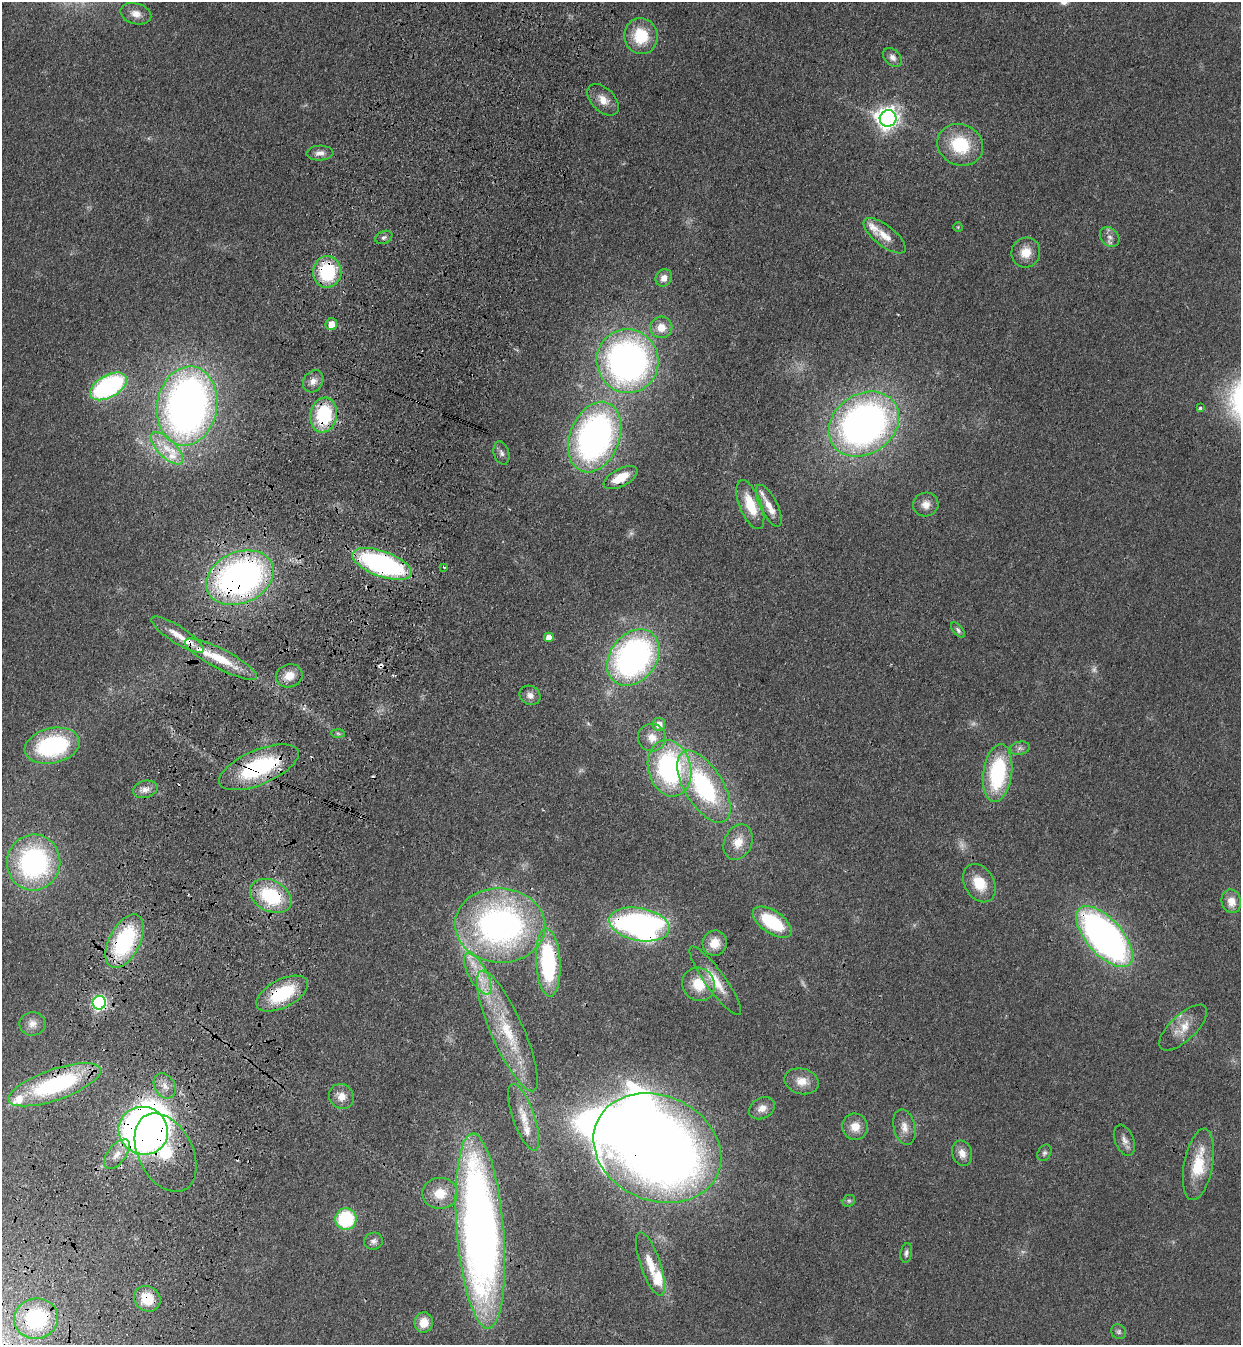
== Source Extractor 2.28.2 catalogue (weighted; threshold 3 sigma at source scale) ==
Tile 7 of 4 x 4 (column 3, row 2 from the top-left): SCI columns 2724-3962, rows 2730-4072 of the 5574 x 5458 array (HDU 1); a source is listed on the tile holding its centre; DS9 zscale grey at full resolution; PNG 1243 x 1347 px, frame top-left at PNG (2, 2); each listed source drawn as its Kron ellipse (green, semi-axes under 4 px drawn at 4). Shown black and unused: <1% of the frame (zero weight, under 3 of 4 exposures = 6% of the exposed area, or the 3 px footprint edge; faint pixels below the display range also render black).
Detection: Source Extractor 2.28.2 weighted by HDU 2 'WHT'; one run over the whole footprint, this tile lists its part. Background 0.0826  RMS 0.0066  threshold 0.0298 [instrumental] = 3 sigma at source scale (4.5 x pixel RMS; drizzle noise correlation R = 1.50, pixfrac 1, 0.05/0.05 arcsec/px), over >= 5 px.
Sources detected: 122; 6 too faint to see at this stretch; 4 inside a brighter object's white glare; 5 cosmic-ray / hot-pixel residue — neither listed nor drawn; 10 inside a brighter listed object's ellipse — not listed separately; the other 97 listed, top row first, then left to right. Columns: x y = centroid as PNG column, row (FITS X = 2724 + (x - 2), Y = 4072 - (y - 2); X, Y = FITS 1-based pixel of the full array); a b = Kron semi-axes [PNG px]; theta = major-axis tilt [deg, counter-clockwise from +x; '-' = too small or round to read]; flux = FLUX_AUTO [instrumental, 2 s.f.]
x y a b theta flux
136 14 16 10 -15 6.3
641 36 18 16 -81 26
893 57 11 7 -45 3.5
603 100 19 11 -45 8.2
888 118 8 8 - 440
960 145 23 20 -24 35
320 153 13 7 2 4
958 227 4 4 - 0.71
885 236 25 10 -38 9.4
384 237 9 6 25 2.1
1110 237 11 8 -49 3.7
1026 252 15 14 - 10
327 272 16 14 87 45
664 278 9 8 - 4.9
331 324 6 5 - 7.3
661 327 11 10 - 9.5
628 361 32 31 - 280
313 381 12 9 55 4.7
108 386 20 11 30 120
187 406 40 30 80 390
1200 408 3 3 - 0.79
324 415 17 13 79 50
864 424 38 30 35 340
595 437 36 24 69 260
167 448 21 9 -45 12
501 453 12 7 -72 2.7
620 478 18 9 27 17
926 504 12 12 - 5.9
750 505 26 11 -68 21
769 506 23 8 -63 8.4
382 564 31 12 -20 140
444 567 3 2 - 0.82
240 578 35 25 23 270
958 630 9 4 -50 1.7
177 635 30 8 -33 11
549 637 5 5 - 6.9
633 657 31 23 52 220
221 659 40 10 -28 24
289 676 13 11 20 8.3
530 695 11 9 -32 4
659 724 6 6 - 6.6
338 733 7 4 -2 1.2
652 738 14 13 - 8.3
52 746 28 17 13 76
1020 748 10 6 10 2.4
259 767 43 17 23 73
669 768 28 21 -75 120
998 773 29 14 82 62
704 787 40 19 -59 85
145 789 12 8 15 4.7
738 842 18 13 66 10
34 862 28 26 77 120
979 883 20 14 -59 17
271 896 22 15 -28 44
1231 901 12 9 -76 8
772 922 22 11 -34 36
639 924 30 16 -11 250
500 925 45 37 -5 230
1104 937 37 18 -48 300
124 941 29 15 62 78
715 943 13 12 - 9.8
548 962 34 12 -86 79
478 974 23 9 -61 14
715 981 42 10 -54 15
699 984 17 16 - 18
282 994 28 14 27 40
99 1003 7 6 - 140
32 1024 13 11 6 5.3
1183 1028 30 13 43 12
507 1031 65 16 -66 45
802 1081 17 12 -13 8.9
55 1085 48 15 19 90
165 1086 13 10 -59 5.7
341 1096 13 12 - 7.2
762 1108 14 10 28 5.4
524 1117 35 11 -71 12
855 1127 13 13 - 8.9
904 1127 18 11 -76 6.8
143 1131 25 23 -28 380
1124 1140 16 9 -68 4.6
657 1148 66 52 -24 830
166 1153 42 27 -63 41
962 1153 13 10 -72 6
1044 1153 9 6 61 1.8
117 1154 17 9 52 7.3
1198 1164 36 14 79 27
440 1193 18 15 0 15
849 1201 6 5 - 1.4
346 1219 11 10 - 52
480 1231 98 23 -85 520
373 1241 9 8 - 3
906 1253 10 6 81 2.2
650 1264 33 10 -71 15
147 1299 14 12 -40 16
36 1319 22 20 11 56
424 1322 10 9 - 9.5
1119 1332 8 7 - 1.7
Overlapping masked pixels (flux is a lower limit): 18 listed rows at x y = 327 272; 324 415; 382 564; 240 578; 259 767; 271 896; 639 924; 1104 937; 124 941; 548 962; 282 994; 99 1003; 55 1085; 143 1131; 657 1148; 166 1153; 147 1299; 36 1319